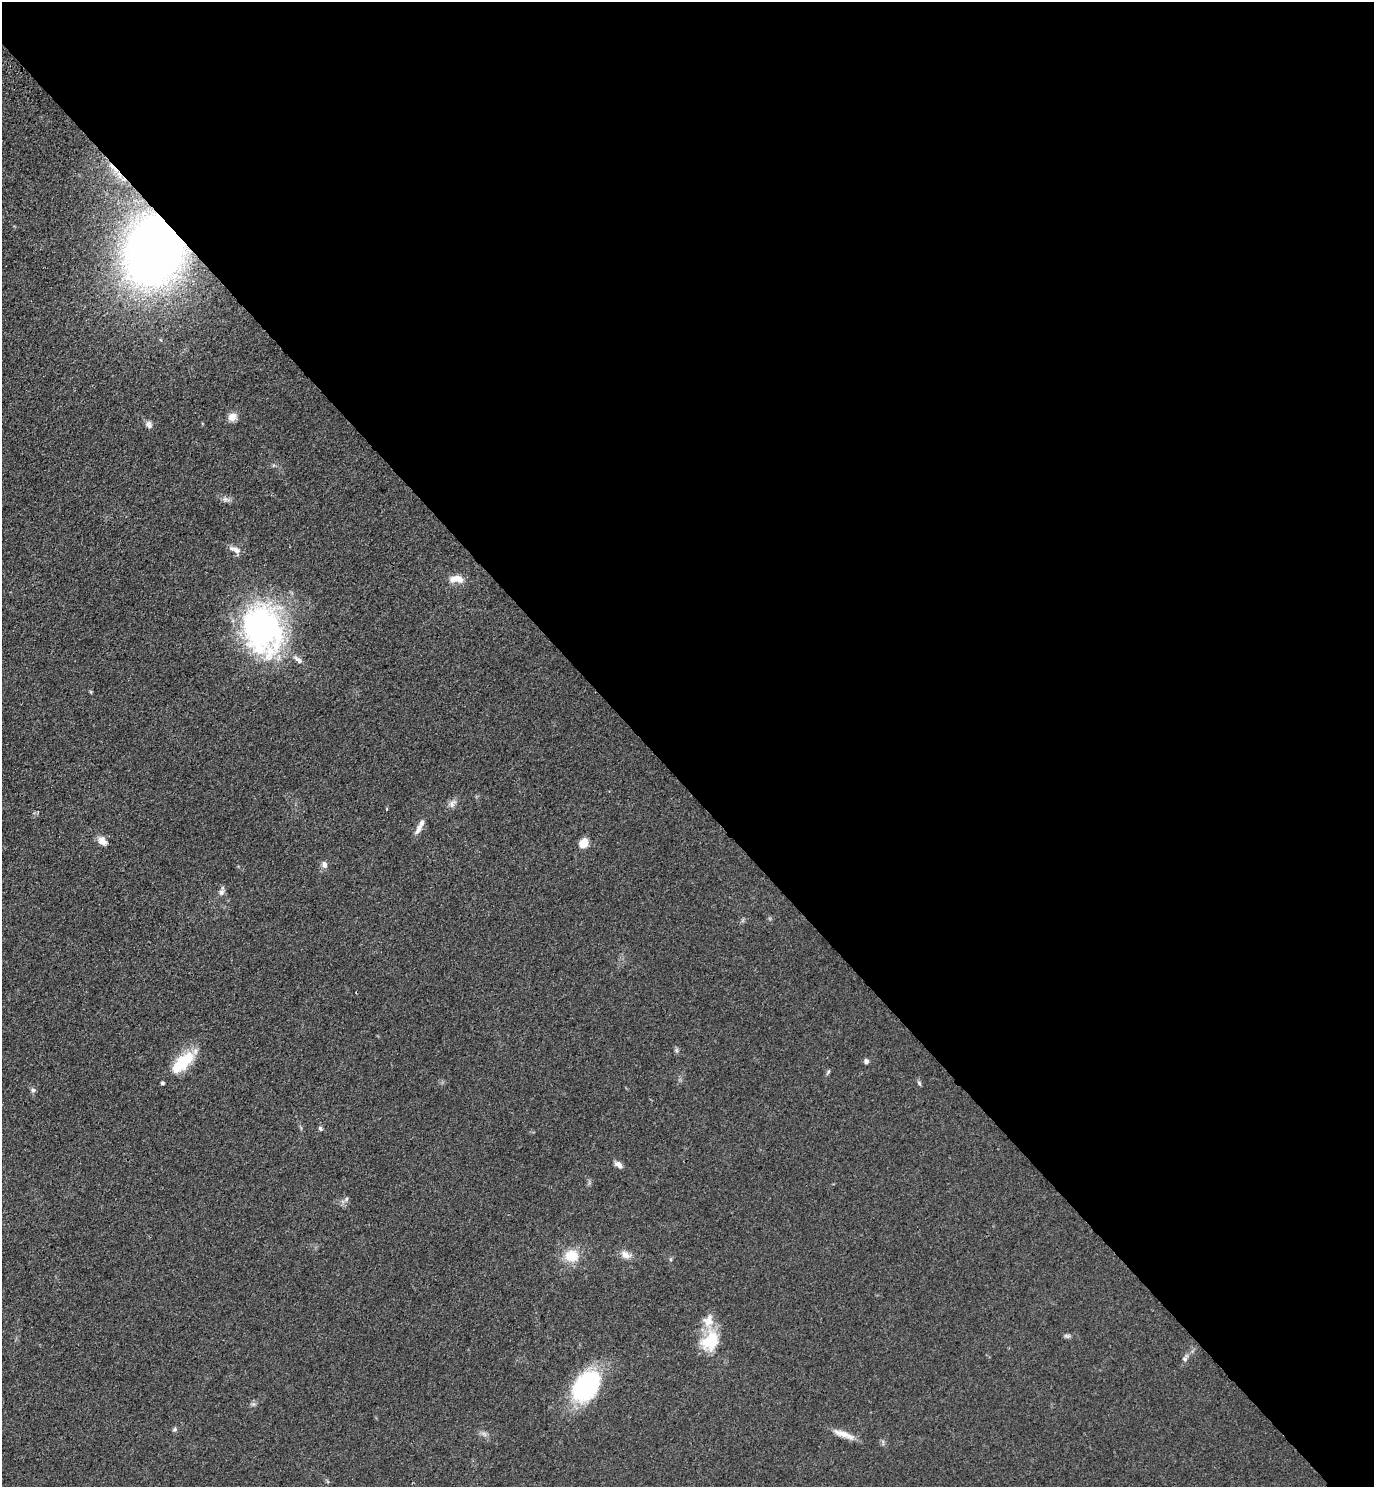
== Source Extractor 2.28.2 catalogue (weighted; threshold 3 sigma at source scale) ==
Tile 8 of 4 x 4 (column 4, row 2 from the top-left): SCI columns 4499-5870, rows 3058-4542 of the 6111 x 6115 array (HDU 1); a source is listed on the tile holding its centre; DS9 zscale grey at full resolution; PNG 1376 x 1489 px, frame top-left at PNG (2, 2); no overlay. Shown black and unused: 53% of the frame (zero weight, under 3 of 4 exposures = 6% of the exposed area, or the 3 px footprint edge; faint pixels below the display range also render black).
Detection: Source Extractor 2.28.2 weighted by HDU 2 'WHT'; one run over the whole footprint, this tile lists its part. Background 0.0752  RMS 0.0062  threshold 0.0277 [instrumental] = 3 sigma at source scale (4.5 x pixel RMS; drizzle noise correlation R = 1.50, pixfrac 1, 0.05/0.05 arcsec/px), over >= 5 px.
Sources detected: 38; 1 too faint to see at this stretch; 1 cosmic-ray / hot-pixel residue — not listed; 4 inside a brighter listed object's ellipse — not listed separately; the other 32 listed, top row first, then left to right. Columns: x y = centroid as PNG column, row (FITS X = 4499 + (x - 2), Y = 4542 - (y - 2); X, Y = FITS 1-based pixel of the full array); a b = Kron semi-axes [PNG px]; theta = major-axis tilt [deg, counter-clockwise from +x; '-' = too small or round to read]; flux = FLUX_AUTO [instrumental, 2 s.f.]
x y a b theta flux
155 248 41 32 72 680
232 417 11 9 26 4.5
149 425 10 8 -69 2.6
226 499 10 6 -17 2.3
235 549 18 7 -20 3.7
456 579 19 9 -2 7
263 630 63 47 -77 140
452 804 11 8 84 2.9
418 829 16 7 60 3.8
102 841 12 9 -44 4.4
584 843 9 8 - 8.8
324 865 9 7 -76 2.8
221 892 11 8 56 2.5
676 1050 6 5 - 1.1
185 1061 28 16 48 22
866 1061 6 6 - 1.7
828 1072 9 3 58 1
162 1083 4 3 - 1.3
919 1083 8 4 -65 1.1
33 1090 7 6 - 1.3
320 1128 6 5 - 1.3
619 1165 11 6 -40 2.9
346 1199 7 5 49 1.5
626 1255 14 9 -26 4.6
571 1256 18 15 2 13
1067 1336 9 5 -5 1.4
710 1341 28 21 61 22
1185 1358 10 7 58 2.1
586 1386 28 19 53 87
253 1404 6 5 - 1.2
174 1429 7 6 - 1.1
844 1434 31 7 -20 6.8
Overlapping masked pixels (flux is a lower limit): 1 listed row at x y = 155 248